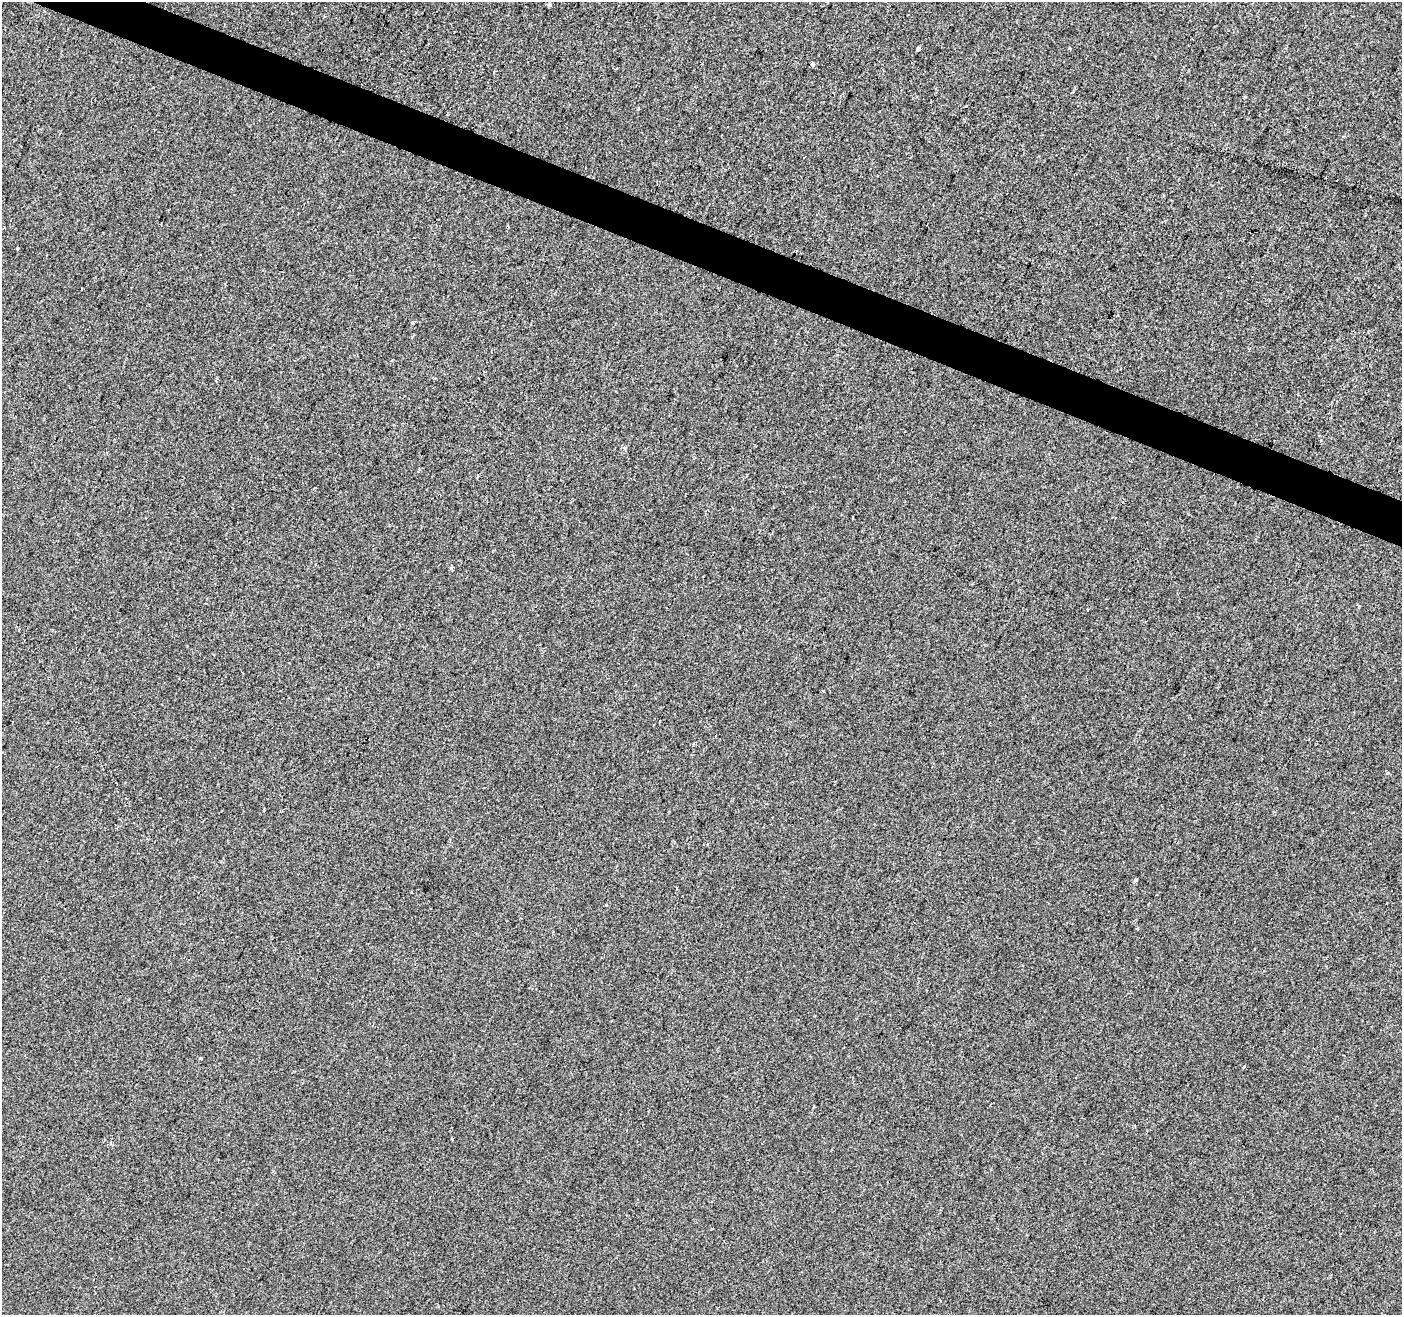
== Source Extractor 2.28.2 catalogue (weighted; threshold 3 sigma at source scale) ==
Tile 11 of 4 x 4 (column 3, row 3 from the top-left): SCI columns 2801-4200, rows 1521-2833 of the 5607 x 5732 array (HDU 1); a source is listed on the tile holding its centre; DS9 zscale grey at full resolution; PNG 1404 x 1317 px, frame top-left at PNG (2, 2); no overlay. Shown black and unused: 3% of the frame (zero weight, under 2 of 3 exposures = <1% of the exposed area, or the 3 px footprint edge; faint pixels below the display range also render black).
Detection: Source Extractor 2.28.2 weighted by HDU 2 'WHT'; one run over the whole footprint, this tile lists its part. Background 1.08e-04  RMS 0.0042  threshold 0.0188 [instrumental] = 3 sigma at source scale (4.5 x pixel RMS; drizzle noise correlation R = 1.50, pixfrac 1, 0.0396/0.0396 arcsec/px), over >= 5 px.
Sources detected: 18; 3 cosmic-ray / hot-pixel residue — not listed; the other 15 listed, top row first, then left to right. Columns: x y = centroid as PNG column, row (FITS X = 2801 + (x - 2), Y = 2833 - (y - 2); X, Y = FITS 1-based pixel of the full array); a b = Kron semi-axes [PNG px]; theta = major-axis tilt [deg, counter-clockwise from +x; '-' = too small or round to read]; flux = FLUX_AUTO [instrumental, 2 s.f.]
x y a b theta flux
549 5 4 3 - 2.8
1070 48 4 3 - 0.36
919 49 4 4 - 3.3
813 64 3 3 - 8.7
17 248 3 3 - 0.39
82 289 3 2 - 0.86
413 323 3 3 - 0.9
451 568 5 4 - 0.66
1359 606 3 3 - 0.59
823 691 3 2 - 0.34
1135 880 4 3 - 1.3
606 905 3 3 - 0.56
201 1058 4 3 - 0.93
1244 1066 4 4 - 0.45
814 1106 4 2 - 0.36